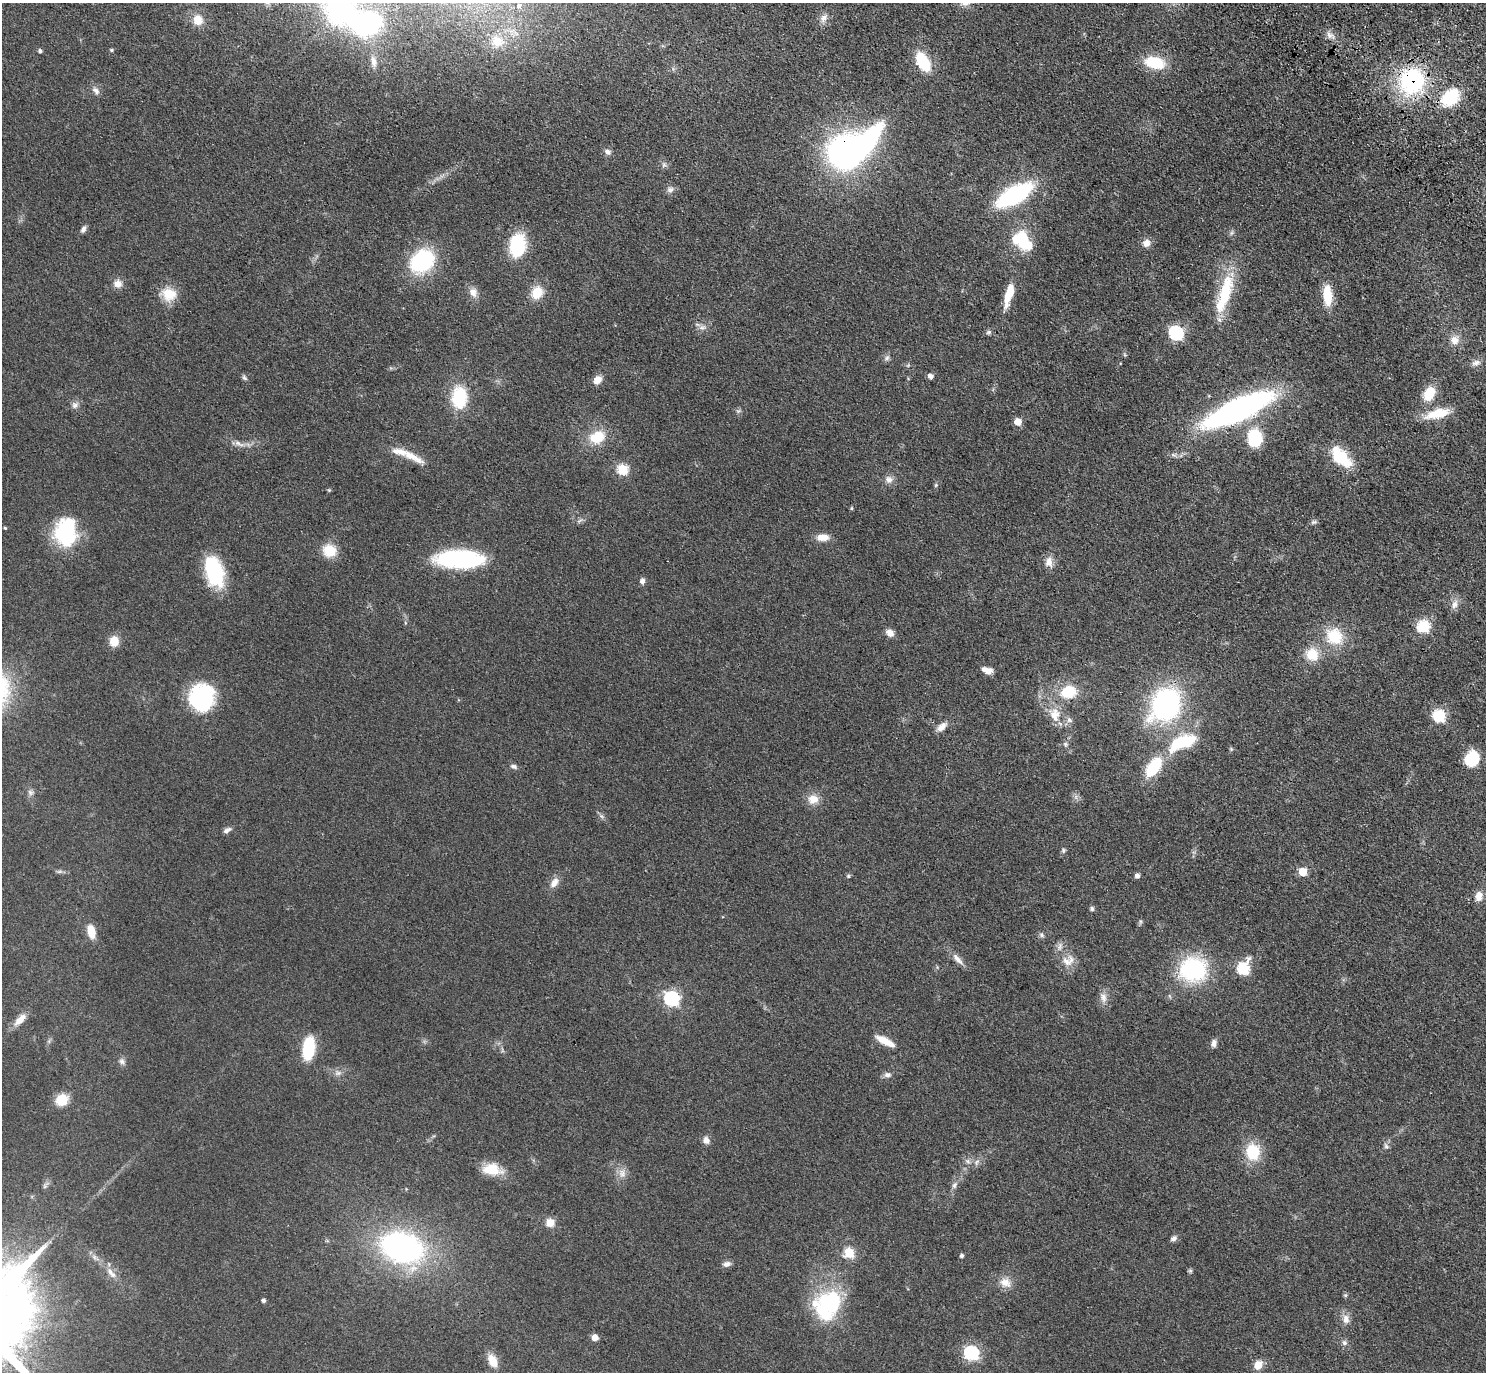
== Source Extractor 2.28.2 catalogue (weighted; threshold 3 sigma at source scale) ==
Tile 10 of 4 x 4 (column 2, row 3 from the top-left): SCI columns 1576-3059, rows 1759-3128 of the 6118 x 6118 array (HDU 1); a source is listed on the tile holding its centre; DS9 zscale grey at full resolution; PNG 1488 x 1374 px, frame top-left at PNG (2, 3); no overlay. Shown black and unused: <1% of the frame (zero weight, under 3 of 4 exposures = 6% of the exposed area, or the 3 px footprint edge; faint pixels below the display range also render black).
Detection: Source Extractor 2.28.2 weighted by HDU 2 'WHT'; one run over the whole footprint, this tile lists its part. Background 0.0402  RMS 0.006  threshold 0.0268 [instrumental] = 3 sigma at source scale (4.5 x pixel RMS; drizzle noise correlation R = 1.50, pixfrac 1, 0.05/0.05 arcsec/px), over >= 5 px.
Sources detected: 147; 3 inside a brighter object's white glare — not listed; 4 inside a brighter listed object's ellipse — not listed separately; the other 140 listed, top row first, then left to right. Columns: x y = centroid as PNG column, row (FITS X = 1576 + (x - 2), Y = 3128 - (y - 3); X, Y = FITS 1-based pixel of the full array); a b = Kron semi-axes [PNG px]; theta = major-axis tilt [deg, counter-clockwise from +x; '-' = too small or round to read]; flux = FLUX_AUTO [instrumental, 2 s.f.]
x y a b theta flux
519 6 5 4 - 4.1
340 11 9 8 - 520
824 18 12 8 50 3.7
198 20 12 10 -86 7.6
1330 35 15 8 -38 3.1
497 41 16 14 -26 9.4
111 50 5 4 - 0.92
40 51 4 4 - 1.5
373 62 13 7 -80 2.7
923 62 14 8 -60 38
1155 63 21 12 -12 22
1412 81 29 26 65 65
96 90 12 7 -45 2.7
1450 97 17 13 45 31
608 152 10 7 -26 2.3
844 152 27 22 58 190
664 165 8 6 55 1.5
670 189 10 8 15 2.4
1015 195 25 11 31 100
83 229 10 6 60 1.9
1022 240 20 12 -82 23
1146 243 10 9 - 4.1
517 245 18 13 85 44
422 261 21 17 40 61
118 284 10 10 - 4.5
473 292 14 10 -73 4.5
537 293 13 11 61 12
169 294 20 17 -14 12
1009 294 23 7 73 17
1224 294 57 15 73 31
1327 296 19 8 -87 17
702 328 11 5 0 2.4
988 332 7 5 21 1.3
1176 333 7 6 - 100
1454 340 12 12 - 5.9
887 358 8 6 42 1.7
1476 363 12 8 19 3.2
930 376 5 5 - 2.9
244 378 8 5 -45 1.3
597 380 10 7 42 5.5
1429 394 17 11 60 14
459 398 26 18 88 26
74 405 8 8 - 2.5
1238 410 58 17 25 200
738 411 6 5 - 1.1
1438 414 31 11 13 16
1018 422 5 5 - 9.4
597 437 17 14 23 17
1255 438 16 12 -86 32
239 444 19 6 -20 3.7
410 455 43 9 -28 11
1341 457 31 16 -46 20
623 469 6 5 - 42
889 479 11 10 - 3.4
936 485 6 4 72 0.76
329 490 5 5 - 0.64
851 508 5 3 - 0.65
579 520 10 3 22 1.2
1314 522 8 5 2 1.4
5 528 4 3 - 0.71
65 532 31 24 82 47
823 537 14 8 1 6.6
329 551 13 12 - 14
459 559 43 16 -1 78
1049 562 14 9 -85 4.6
214 571 33 17 -74 42
642 581 8 6 82 2.3
1455 604 13 8 72 3.9
1423 627 6 6 - 67
890 633 9 8 - 4.1
1334 636 18 17 - 22
114 641 10 9 - 8.6
1312 654 15 14 - 13
987 670 11 6 -21 5
1068 692 12 9 15 24
202 698 25 22 90 65
1166 704 26 21 60 130
1055 714 22 15 -79 11
1438 716 6 6 - 64
942 727 16 8 42 4.3
1183 742 31 13 22 35
1065 744 7 6 - 1.3
1471 759 15 13 64 18
514 766 9 6 -21 1.8
1153 768 25 12 54 26
30 792 9 6 -45 1.9
813 799 14 12 -3 6.8
601 816 7 4 -70 1.2
227 830 12 5 26 2.2
1063 850 7 6 - 1.2
59 872 7 4 19 1
1303 872 5 5 - 20
848 876 6 5 - 0.87
1137 876 5 5 - 2.3
554 882 14 9 57 4.4
1479 896 13 9 81 4.7
1092 909 6 5 - 1.2
1140 922 7 4 72 0.92
91 931 14 8 -75 9.3
1041 935 8 5 -42 1.4
957 959 19 7 -48 4.4
1068 961 19 14 25 7.3
1193 969 26 22 5 64
1243 969 7 6 - 64
1103 997 14 10 -75 4.1
671 999 7 6 - 120
20 1019 20 8 45 6.4
885 1041 25 8 -28 8.8
1214 1043 9 6 79 2.6
308 1048 18 9 82 36
122 1061 9 8 - 2.2
338 1073 9 6 0 2.3
887 1075 9 6 1 2.2
62 1100 12 10 21 13
706 1140 10 8 -72 3.1
1386 1146 9 5 -65 1.6
1253 1152 18 15 -84 21
968 1161 8 6 -45 1.9
492 1169 23 13 -7 14
622 1173 13 10 -67 4.5
954 1185 10 6 62 2.4
550 1223 10 9 - 5.9
1173 1239 8 6 48 2.2
401 1247 37 25 -18 160
849 1253 6 6 - 31
962 1256 5 5 - 1.1
94 1257 8 5 -46 1.8
727 1264 10 7 11 2.5
1190 1271 6 5 - 0.94
111 1273 19 8 -48 5.3
1005 1282 16 12 -28 6.6
1345 1295 6 5 - 0.88
264 1300 4 4 - 1.7
828 1305 37 27 64 56
1346 1319 13 9 -83 4.3
595 1337 5 5 - 6.9
1345 1343 8 6 -31 1.7
971 1353 7 6 - 110
492 1361 16 10 -63 8.3
1258 1365 9 7 52 7.7
Overlapping masked pixels (flux is a lower limit): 3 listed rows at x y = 1412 81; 844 152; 214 571
Isophote crosses this tile's border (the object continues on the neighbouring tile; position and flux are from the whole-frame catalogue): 1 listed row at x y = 340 11